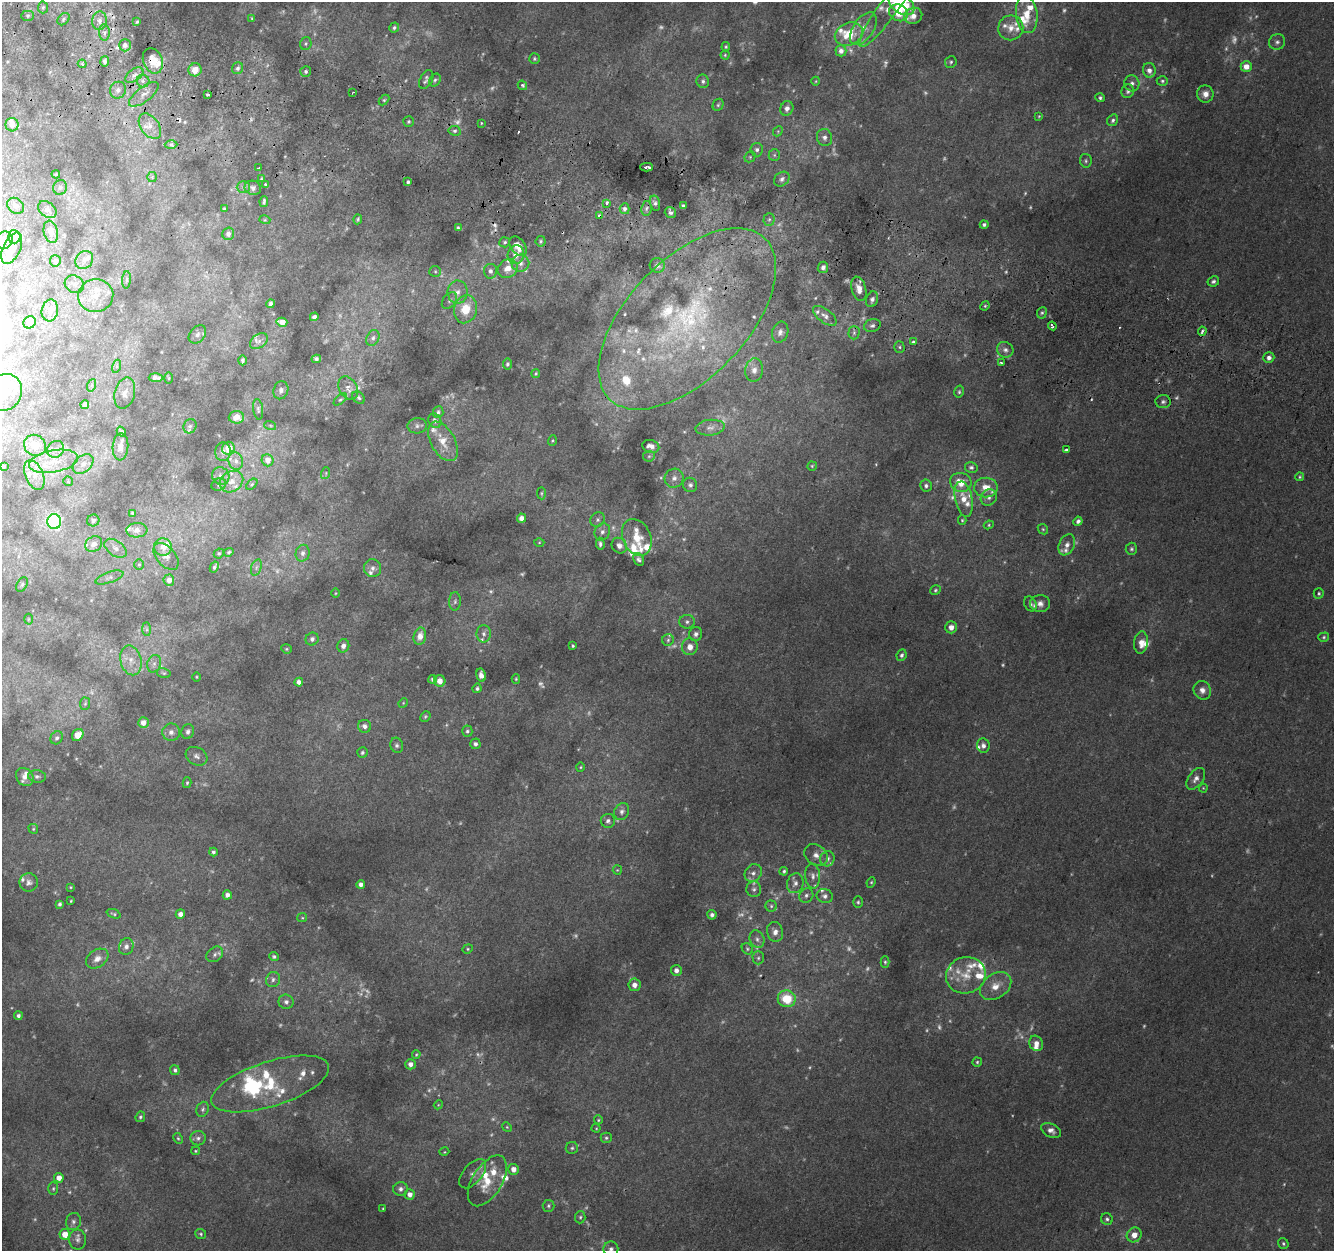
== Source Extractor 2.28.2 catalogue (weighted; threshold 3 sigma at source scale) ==
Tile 11 of 4 x 4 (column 3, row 3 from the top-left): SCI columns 2696-4027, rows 1578-2826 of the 5374 x 5589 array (HDU 1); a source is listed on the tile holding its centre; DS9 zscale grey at full resolution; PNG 1336 x 1253 px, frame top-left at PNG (2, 2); each listed source drawn as its Kron ellipse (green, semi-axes under 4 px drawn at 4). Shown black and unused: <1% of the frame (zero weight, under 2 of 3 exposures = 2% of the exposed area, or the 3 px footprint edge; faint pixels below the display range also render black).
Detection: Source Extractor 2.28.2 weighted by HDU 2 'WHT'; one run over the whole footprint, this tile lists its part. Background 0.0855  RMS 0.011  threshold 0.0512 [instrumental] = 3 sigma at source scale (4.5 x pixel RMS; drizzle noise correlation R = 1.50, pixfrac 1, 0.0396/0.0396 arcsec/px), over >= 5 px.
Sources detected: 564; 112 too faint to see at this stretch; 1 inside a brighter object's white glare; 9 cosmic-ray / hot-pixel residue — neither listed nor drawn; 74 inside a brighter listed object's ellipse — not listed separately; the other 368 listed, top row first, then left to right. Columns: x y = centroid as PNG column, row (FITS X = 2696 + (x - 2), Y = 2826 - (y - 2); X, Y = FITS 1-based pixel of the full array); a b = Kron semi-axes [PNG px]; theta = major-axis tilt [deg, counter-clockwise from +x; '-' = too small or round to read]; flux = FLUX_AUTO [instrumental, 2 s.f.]
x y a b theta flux
902 4 14 9 -35 62
43 7 6 5 - 2.1
888 9 46 9 54 23
898 13 10 8 -28 24
1027 14 19 10 -83 19
28 16 6 5 - 2.1
913 16 9 8 - 10
252 18 4 4 - 1.4
63 19 7 5 45 2.7
99 21 9 7 83 6.9
137 22 3 2 - 1.3
394 28 5 5 - 2.3
1011 28 13 12 - 12
863 29 18 10 56 14
104 32 8 5 -85 4
849 34 14 11 25 33
1277 42 8 7 - 4.1
306 44 6 5 - 2.1
125 45 6 6 - 6.5
726 47 5 3 - 1.4
841 51 5 5 - 6.7
725 55 4 4 - 1.4
534 59 5 5 - 2
105 61 5 4 - 3.5
153 61 13 9 -69 17
951 62 6 5 - 2.1
82 64 4 4 - 1.6
1246 67 6 5 - 13
238 68 6 5 - 3.4
195 70 7 6 - 12
1149 70 7 6 - 6.6
306 71 5 5 - 2.7
134 75 10 6 36 5.9
426 80 10 6 63 3.9
435 80 7 5 56 2.3
143 81 6 6 - 3.6
703 81 7 6 - 3.1
816 81 4 3 - 0.94
1162 81 6 4 0 2
1132 83 8 7 - 4.9
522 85 5 4 - 2.8
118 90 8 8 - 5.2
1128 91 7 6 - 3.1
353 92 3 2 - 0.93
144 94 18 7 38 8.1
1205 94 8 8 - 8.4
208 95 4 3 - 8.2
1100 98 5 4 - 2.2
384 100 6 4 45 1.6
718 105 6 5 - 2.1
787 108 7 6 - 5.6
1039 116 4 3 - 1.2
1113 120 6 5 - 2.8
409 121 5 5 - 1.9
481 123 3 2 - 0.79
12 125 7 6 - 9.4
150 126 14 9 -53 11
455 131 6 5 - 2.5
778 131 5 4 - 1.5
824 137 9 7 -68 5
171 144 6 4 -1 2
757 150 7 6 - 3.8
774 155 6 5 - 2.5
750 157 6 5 - 1.9
1086 161 7 6 - 2.4
647 167 6 3 0 11
258 168 3 2 - 1
56 174 4 3 - 1.4
152 177 5 5 - 1.6
261 179 3 3 - 1.5
782 179 8 6 38 4.8
408 182 4 3 - 2.7
266 185 3 3 - 4
60 187 7 6 - 3.4
243 187 7 5 1 3
253 188 8 7 - 4.5
264 201 5 3 - 2.3
607 203 3 3 - 17
655 203 8 5 -76 3.4
15 206 9 7 -39 5.6
683 206 4 3 - 3.4
646 208 7 5 81 3
224 209 3 3 - 1.3
625 209 5 5 - 3.9
47 210 10 7 -38 4.5
670 213 6 5 - 3.1
599 216 3 3 - 9.1
358 219 5 3 - 1.4
769 219 6 5 - 2.6
265 220 5 3 - 1.2
984 224 4 4 - 2.9
458 228 4 3 - 2.3
51 232 11 7 -77 7.2
228 234 6 6 - 4.6
14 237 6 6 - 15
4 240 9 8 - 6.1
541 241 5 5 - 2.2
505 242 5 5 - 2.1
518 246 11 7 -54 13
12 248 16 8 66 12
516 255 9 8 - 11
84 260 10 8 48 7.7
55 261 5 5 - 4
520 263 9 8 - 7.8
657 265 7 7 - 5.2
823 267 6 5 - 4.8
508 269 10 9 - 13
435 271 6 5 - 2.3
490 271 7 6 - 5
126 280 9 3 86 2.2
1213 281 6 5 - 3.1
74 284 10 8 -27 6.1
859 289 12 7 -75 9.9
458 292 11 10 - 9.7
96 296 17 16 - 25
872 299 8 6 71 3.7
449 301 9 6 51 3.8
271 304 4 3 - 3.4
985 306 5 4 - 1.5
465 309 14 11 74 27
50 310 11 8 77 9.4
1042 313 6 4 65 2.2
825 316 14 6 -37 6.3
314 317 4 4 - 3.1
687 319 112 59 46 370
30 322 6 6 - 7.1
282 322 5 4 - 12
872 325 8 6 18 3.7
1052 326 4 3 - 5
1202 331 4 3 - 3.8
780 332 11 8 72 5.7
854 333 6 5 - 2.9
197 334 10 7 48 4.1
373 338 8 6 63 3.9
259 341 10 6 35 4.5
913 342 4 3 - 5.6
899 347 5 5 - 2.2
1005 350 8 7 - 5.4
1269 358 5 5 - 5.2
316 359 5 4 - 3
243 360 5 3 - 2.2
1001 363 3 3 - 2.2
507 364 5 4 - 2.2
117 366 7 4 72 2.4
754 370 12 9 83 8.3
536 374 4 4 - 1.4
156 378 7 4 -3 4.1
169 378 5 3 - 1.2
92 385 6 4 71 1.9
348 388 12 9 -59 8.6
281 390 9 7 75 4.3
959 392 6 4 77 2
4 393 19 17 51 29
125 393 16 10 74 9.6
359 398 7 5 -46 2.6
340 400 8 4 39 2
1163 402 7 6 - 3.7
85 405 4 4 - 4.8
258 409 10 5 -82 2.6
438 412 6 5 - 3.1
236 417 7 6 - 10
435 421 8 6 -61 4.7
270 425 6 4 -19 1.5
190 426 7 6 - 2.8
417 426 10 7 6 4.5
710 428 14 7 6 6.5
121 432 5 4 - 3.3
552 440 5 3 - 1.3
443 441 21 12 -61 21
35 445 11 10 - 22
651 446 9 6 -16 6.6
120 447 13 8 86 8.4
228 448 6 6 - 16
56 449 9 8 - 6.6
1067 449 3 3 - 6
223 452 9 8 - 5.4
649 456 6 5 - 2.2
268 460 6 6 - 9.7
53 461 25 11 11 27
236 461 9 7 -75 6.3
83 464 12 8 42 8
812 466 4 4 - 1.4
3 467 4 3 - 2.5
971 467 6 5 - 3.3
326 473 6 3 72 1.5
34 475 15 9 -67 13
221 476 9 8 - 6.3
1300 477 4 4 - 1.6
674 478 10 9 - 6.8
68 481 5 5 - 1.3
231 481 12 10 34 12
961 482 11 9 -15 19
219 484 7 6 - 2.5
252 484 7 3 45 1.5
690 485 7 7 - 3.6
926 486 6 6 - 3
986 488 12 10 -1 17
541 493 6 4 -85 1.4
989 498 8 7 - 5.6
964 499 18 8 -78 18
132 514 3 3 - 1.6
521 518 4 4 - 7.2
93 520 6 6 - 3.1
597 520 8 7 - 3.3
962 520 5 4 - 1.4
1078 521 5 4 - 3.6
54 522 7 7 - 130
989 525 5 4 - 1.4
1043 529 5 4 - 1.8
137 530 10 7 3 6.7
602 532 9 7 66 5.1
637 537 19 14 -67 23
539 542 5 3 - 1
94 544 9 7 31 7.4
600 544 6 4 -86 3.1
1067 545 11 7 66 7.1
619 546 8 7 - 5.8
163 547 9 8 - 11
115 548 12 7 -36 6.5
1131 549 6 5 - 2.4
229 552 5 4 - 1.8
219 553 5 4 - 1.9
303 553 8 7 - 4.9
166 556 16 9 -49 7.3
639 559 7 5 -60 3.3
139 565 5 5 - 1.7
214 567 6 3 61 2.3
256 567 8 5 71 3.1
373 568 9 8 - 5.4
109 577 14 5 19 4.8
169 580 5 5 - 7.8
22 584 8 5 63 2.1
935 590 5 4 - 1.8
335 593 5 3 - 0.98
1319 593 5 5 - 2
455 601 9 6 88 3.1
1030 604 8 6 -60 3
1040 604 10 8 -1 7.3
28 619 5 3 - 1.1
687 622 8 7 - 3.6
951 627 6 6 - 8
147 629 7 4 -89 2.3
484 634 9 7 90 4.6
696 634 7 6 - 4.4
420 636 9 6 78 10
1324 637 5 4 - 1.8
312 639 7 6 - 4.1
668 640 6 5 - 2.7
1141 642 11 7 84 9.3
343 646 7 6 - 5.7
573 646 3 3 - 1.7
690 647 8 8 - 10
286 649 5 4 - 1.5
901 655 6 4 64 2.9
131 660 15 10 -76 13
154 664 9 6 74 4.5
164 673 7 5 -15 1.8
481 675 7 4 -78 6.4
196 677 4 3 - 1
433 679 4 4 - 3.4
516 679 5 4 - 1.4
440 681 6 5 - 8.9
299 682 4 4 - 5.9
477 688 5 4 - 2.2
1202 690 9 8 - 7.7
403 703 5 4 - 1.2
85 704 6 5 - 1.9
425 716 6 4 47 1.7
143 723 5 5 - 9.4
364 726 7 6 - 5.6
188 731 7 6 - 4.2
467 731 5 5 - 2.7
171 732 9 8 - 7.3
78 735 6 5 - 16
57 738 7 6 - 2.9
475 744 5 5 - 4.3
397 745 7 6 - 3.3
983 746 7 6 - 5.4
362 753 5 5 - 2.4
197 756 11 8 -29 5.9
580 767 4 4 - 1.3
37 776 9 6 -7 3.3
25 777 10 8 -51 6.2
1196 779 12 7 54 6.3
187 783 5 4 - 1.9
1203 788 4 4 - 1.1
622 811 9 7 64 5
608 821 7 7 - 3.6
33 829 5 4 - 1.5
213 852 4 4 - 2.4
816 855 12 10 -38 9
827 859 7 7 - 4.5
617 870 4 4 - 1.2
784 871 4 4 - 2.1
753 873 9 8 - 6.1
813 876 12 7 -86 6.9
29 882 9 9 - 4.7
871 882 5 4 - 1.5
795 883 10 8 72 5.9
361 884 4 4 - 5.6
70 887 3 2 - 0.98
754 889 8 7 - 4
227 895 5 4 - 5.8
806 895 7 6 - 3.6
825 896 8 7 - 4.6
71 901 3 2 - 1
858 902 5 5 - 2
60 904 4 3 - 2.6
771 906 5 5 - 2.3
114 914 7 3 -21 1.7
180 914 5 4 - 6.8
712 915 5 4 - 3.7
302 918 5 4 - 1.3
775 932 10 8 -74 7.4
757 939 9 7 -66 4.8
126 947 8 7 - 5.1
468 949 5 4 - 1.5
747 949 6 5 - 2
215 954 9 7 37 4.1
274 956 5 4 - 2.2
758 958 6 5 - 2.7
97 959 12 8 34 8.7
885 962 6 4 -89 2
676 970 5 5 - 6.1
966 975 20 18 17 28
273 980 8 7 - 3.9
634 985 6 6 - 8.1
996 986 17 12 36 17
787 999 9 8 - 38
286 1002 7 7 - 4.5
18 1016 4 4 - 3
1036 1043 8 6 -65 7.7
416 1054 4 3 - 1.3
977 1062 4 4 - 1.7
410 1064 5 5 - 6.8
175 1070 5 4 - 2.8
270 1084 61 22 18 82
438 1105 4 3 - 1.1
203 1109 7 6 - 2.8
140 1117 5 4 - 2
598 1120 4 4 - 1.3
507 1127 5 4 - 1.3
596 1128 4 4 - 1.1
1051 1130 10 6 -28 5.9
178 1138 6 4 -61 1.5
198 1138 8 7 - 4.2
606 1138 5 5 - 2.1
572 1148 6 6 - 2.5
196 1151 4 3 - 1.2
444 1152 5 3 - 1.2
513 1169 5 5 - 8.8
473 1174 17 9 49 8.5
59 1178 4 4 - 10
487 1181 28 15 58 34
53 1189 6 5 - 2
400 1189 7 7 - 4.6
410 1194 5 5 - 8
548 1206 6 6 - 2.5
383 1209 4 3 - 1.1
580 1217 6 5 - 2.1
1107 1219 6 5 - 2.6
73 1222 9 7 72 4.3
65 1234 5 5 - 18
201 1234 5 5 - 1.8
1134 1235 8 7 - 11
77 1240 10 8 -90 5.3
1283 1243 6 5 - 2
611 1249 7 7 - 4.3
Overlapping masked pixels (flux is a lower limit): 3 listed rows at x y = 153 61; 599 216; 687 319
Isophote crosses this tile's border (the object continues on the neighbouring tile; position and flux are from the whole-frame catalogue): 5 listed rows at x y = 902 4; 888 9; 4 393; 3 467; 611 1249